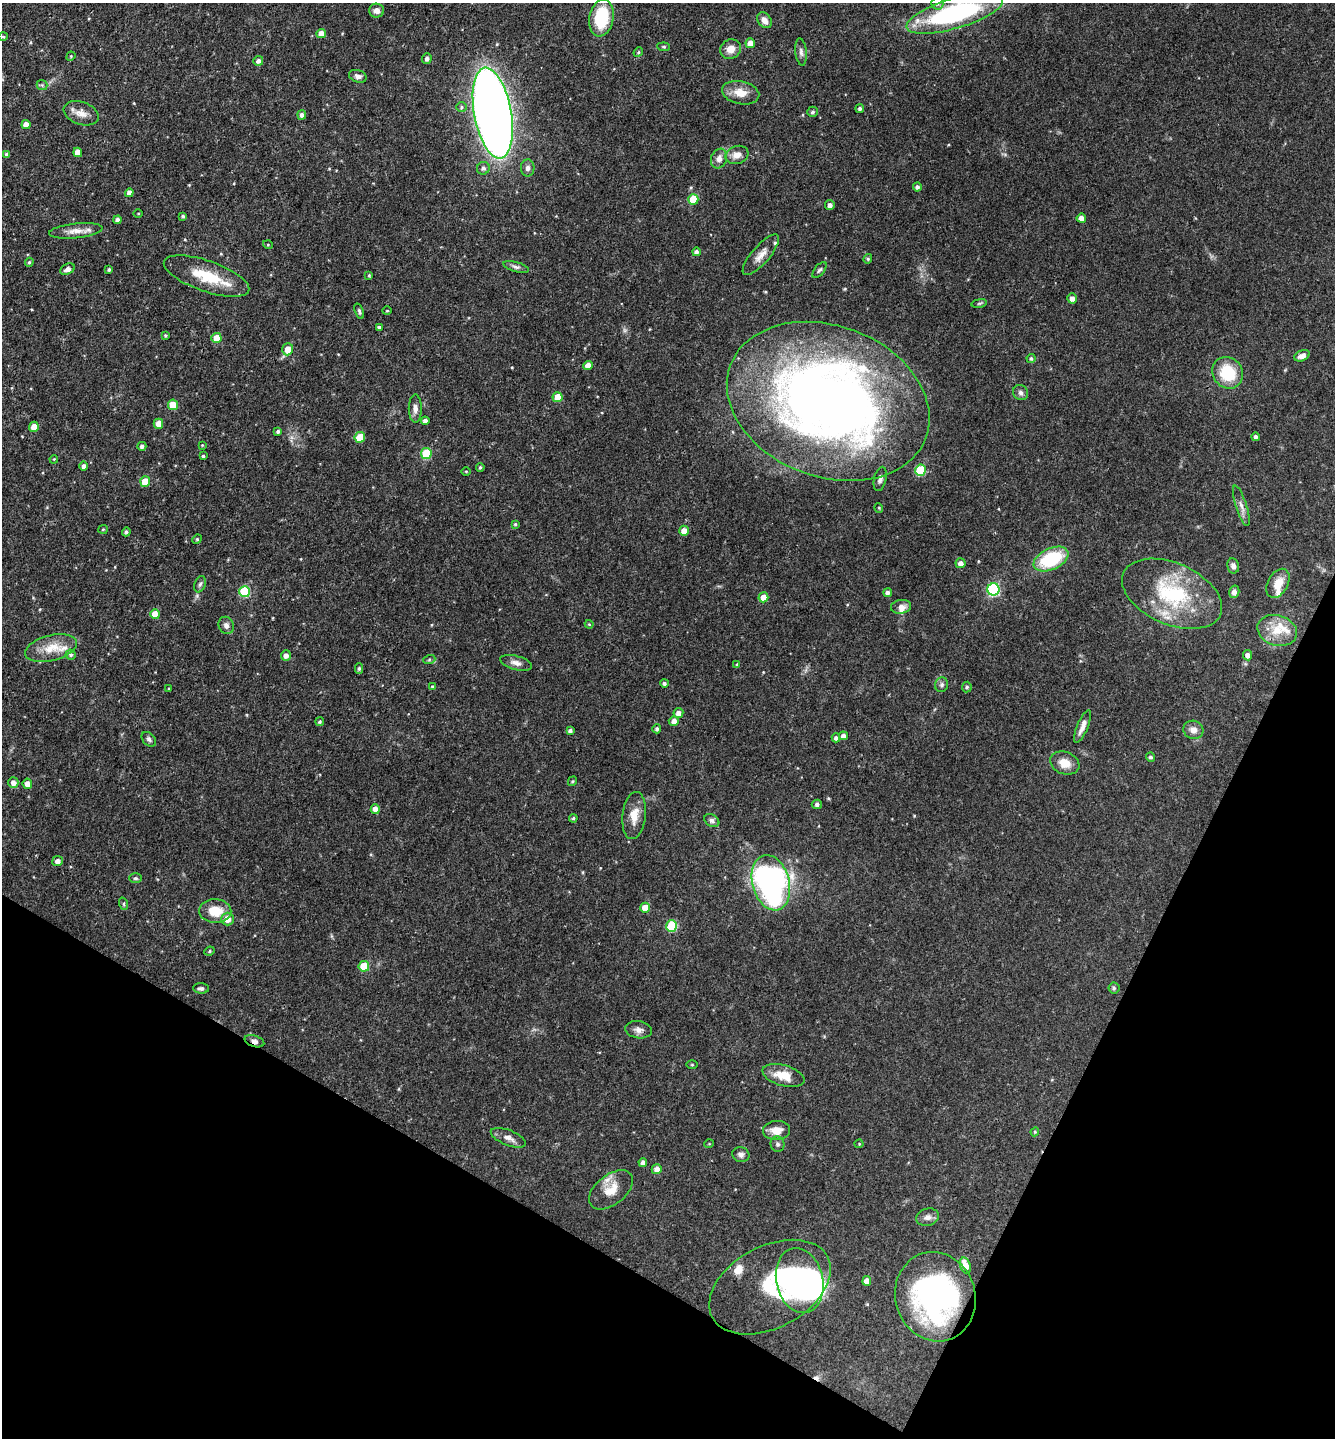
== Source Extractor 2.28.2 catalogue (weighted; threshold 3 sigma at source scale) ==
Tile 15 of 4 x 4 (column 3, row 4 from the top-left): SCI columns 2810-4142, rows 1-1436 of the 5757 x 5746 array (HDU 1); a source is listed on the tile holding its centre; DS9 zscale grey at full resolution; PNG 1337 x 1440 px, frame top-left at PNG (2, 3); each listed source drawn as its Kron ellipse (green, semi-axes under 4 px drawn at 4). Shown black and unused: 23% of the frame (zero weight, under 3 of 4 exposures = <1% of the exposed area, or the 3 px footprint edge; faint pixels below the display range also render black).
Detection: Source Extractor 2.28.2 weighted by HDU 2 'WHT'; one run over the whole footprint, this tile lists its part. Background 0.0911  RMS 0.0041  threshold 0.0186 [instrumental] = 3 sigma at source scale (4.5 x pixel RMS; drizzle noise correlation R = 1.50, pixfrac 1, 0.05/0.05 arcsec/px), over >= 5 px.
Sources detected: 183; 2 inside a brighter object's white glare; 1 cosmic-ray / hot-pixel residue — neither listed nor drawn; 7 inside a brighter listed object's ellipse — not listed separately; the other 173 listed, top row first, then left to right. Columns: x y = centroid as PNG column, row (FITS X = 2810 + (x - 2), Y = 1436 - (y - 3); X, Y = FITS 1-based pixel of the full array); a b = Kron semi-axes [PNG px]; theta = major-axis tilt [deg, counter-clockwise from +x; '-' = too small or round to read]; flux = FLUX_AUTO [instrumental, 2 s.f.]
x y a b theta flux
937 3 6 6 - 0.98
377 11 7 7 - 1.9
955 13 50 15 17 64
601 18 19 12 79 21
764 20 9 6 -52 2.9
321 34 5 4 - 3.8
3 37 5 3 - 0.44
750 43 5 5 - 3.7
664 47 6 4 -6 0.52
731 49 10 9 - 3.9
638 52 5 4 - 0.51
801 52 13 5 -83 1.6
71 56 5 4 - 0.43
427 58 5 4 - 1.4
258 61 5 5 - 1.6
358 76 9 6 -18 1.7
42 85 5 5 - 0.67
741 93 19 11 -12 5.7
462 107 5 5 - 0.65
860 109 4 4 - 0.85
813 112 5 5 - 0.93
81 113 18 11 -19 4.1
493 113 46 18 -80 500
302 115 5 4 - 1.4
26 125 4 4 - 3.9
78 152 4 4 - 3.9
7 154 4 4 - 1.2
737 155 12 9 19 3.4
719 158 10 8 69 2.3
483 168 6 6 - 1.3
528 168 8 7 - 1.5
917 187 4 4 - 1.3
129 193 4 4 - 1.9
693 199 5 5 - 11
830 205 5 5 - 1.4
138 213 5 3 - 0.38
183 216 3 3 - 0.77
1081 218 4 4 - 3.5
118 220 4 4 - 1.8
76 231 27 7 6 4.1
268 245 5 3 - 0.35
696 252 4 4 - 1.3
761 255 26 9 49 4.2
868 259 5 4 - 0.55
29 262 4 3 - 0.59
516 267 13 5 -15 1.3
68 269 7 5 26 2
109 270 3 3 - 0.68
820 270 9 5 51 0.9
369 275 4 3 - 0.46
207 276 45 15 -19 17
1072 298 5 4 - 2
979 303 8 4 9 0.61
359 311 8 4 -72 0.81
387 311 5 3 - 0.39
379 327 4 3 - 0.93
165 335 3 3 - 0.5
216 338 5 5 - 6.3
288 349 6 5 - 4.5
1302 356 8 5 23 2.3
1031 359 4 4 - 0.76
588 366 5 4 - 3.7
1228 373 16 14 -54 16
1020 393 8 7 - 1.3
558 397 5 5 - 6.7
828 401 104 75 -21 400
173 405 5 5 - 7.9
415 408 14 6 -89 2.1
425 421 4 4 - 1.6
158 424 5 4 - 3.9
34 427 5 4 - 4.3
278 431 4 4 - 0.82
360 437 5 5 - 8.3
1256 437 4 4 - 0.97
202 445 3 3 - 0.31
142 446 4 4 - 1.2
426 453 5 5 - 21
203 456 4 3 - 0.76
54 459 4 3 - 0.35
84 466 5 4 - 1.4
480 467 4 3 - 0.55
920 470 5 5 - 21
466 471 5 3 - 0.38
880 479 12 6 76 1.6
145 481 5 5 - 7.1
1241 506 21 5 -72 2.6
879 508 5 3 - 0.33
515 524 4 4 - 0.54
103 529 5 4 - 0.52
684 531 5 5 - 3.2
126 532 4 4 - 0.75
197 539 5 4 - 0.57
1051 559 18 10 25 28
960 563 5 5 - 1.9
1233 566 7 6 - 1.6
1278 583 16 10 60 5.9
200 584 8 5 68 1.1
993 589 6 6 - 49
245 592 5 5 - 27
1234 592 6 5 - 2
888 593 4 4 - 1.2
1172 594 53 30 -24 38
763 597 5 5 - 4.4
901 607 10 7 8 2.4
155 614 5 5 - 5.7
589 624 4 4 - 0.42
226 625 9 7 -68 1.8
1277 630 20 15 -16 8.7
51 648 27 12 14 8.9
71 655 5 5 - 0.84
286 655 5 5 - 2
1247 655 5 4 - 1.7
429 660 6 4 19 0.55
516 663 16 7 -15 2.3
737 664 4 3 - 0.45
359 668 5 4 - 0.79
664 683 4 4 - 1
942 685 7 6 - 1
432 687 4 3 - 0.63
967 687 5 5 - 0.66
169 689 3 3 - 0.4
678 713 5 5 - 2.4
674 721 5 5 - 2.2
320 722 4 4 - 0.62
1083 726 18 5 68 2.9
657 729 4 4 - 0.93
1193 730 10 9 - 2.7
570 731 4 4 - 1.1
843 736 4 4 - 1.9
836 738 4 4 - 1.2
149 739 8 6 -46 1.2
1151 757 5 4 - 0.95
1065 763 15 11 -21 5
572 781 5 4 - 0.45
13 782 5 5 - 2
27 784 5 4 - 2.8
817 804 5 5 - 1.1
375 809 5 4 - 2.8
634 816 24 11 83 5.9
573 818 4 3 - 0.59
712 820 8 6 -33 1.3
57 861 5 5 - 1.8
135 878 6 5 - 0.71
771 883 28 18 -75 140
124 904 6 4 -72 0.58
645 908 5 5 - 5
215 911 16 12 -3 9.2
227 919 6 6 - 4.8
672 926 6 5 - 26
209 951 5 4 - 0.58
364 966 5 5 - 12
201 988 8 5 -3 1
1114 988 5 5 - 0.7
638 1030 13 8 -8 2.3
254 1041 10 5 -18 1.5
692 1065 5 3 - 0.4
783 1076 21 10 -15 7.5
776 1130 13 9 1 4.9
1035 1132 4 4 - 0.43
508 1138 18 7 -22 2.8
709 1144 5 3 - 0.32
778 1144 7 7 - 1
859 1144 4 4 - 0.41
741 1155 9 7 -14 1.5
643 1162 4 4 - 1.8
657 1169 5 5 - 3
611 1190 25 15 38 7.7
928 1217 11 8 15 2.1
965 1265 8 5 -71 4.3
800 1281 33 23 -77 73
867 1281 5 4 - 2.8
770 1287 65 41 28 41
935 1297 45 40 -72 96
Overlapping masked pixels (flux is a lower limit): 4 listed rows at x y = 493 113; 828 401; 254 1041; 935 1297
Isophote crosses this tile's border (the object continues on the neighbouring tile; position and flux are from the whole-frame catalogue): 2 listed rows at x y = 937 3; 955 13